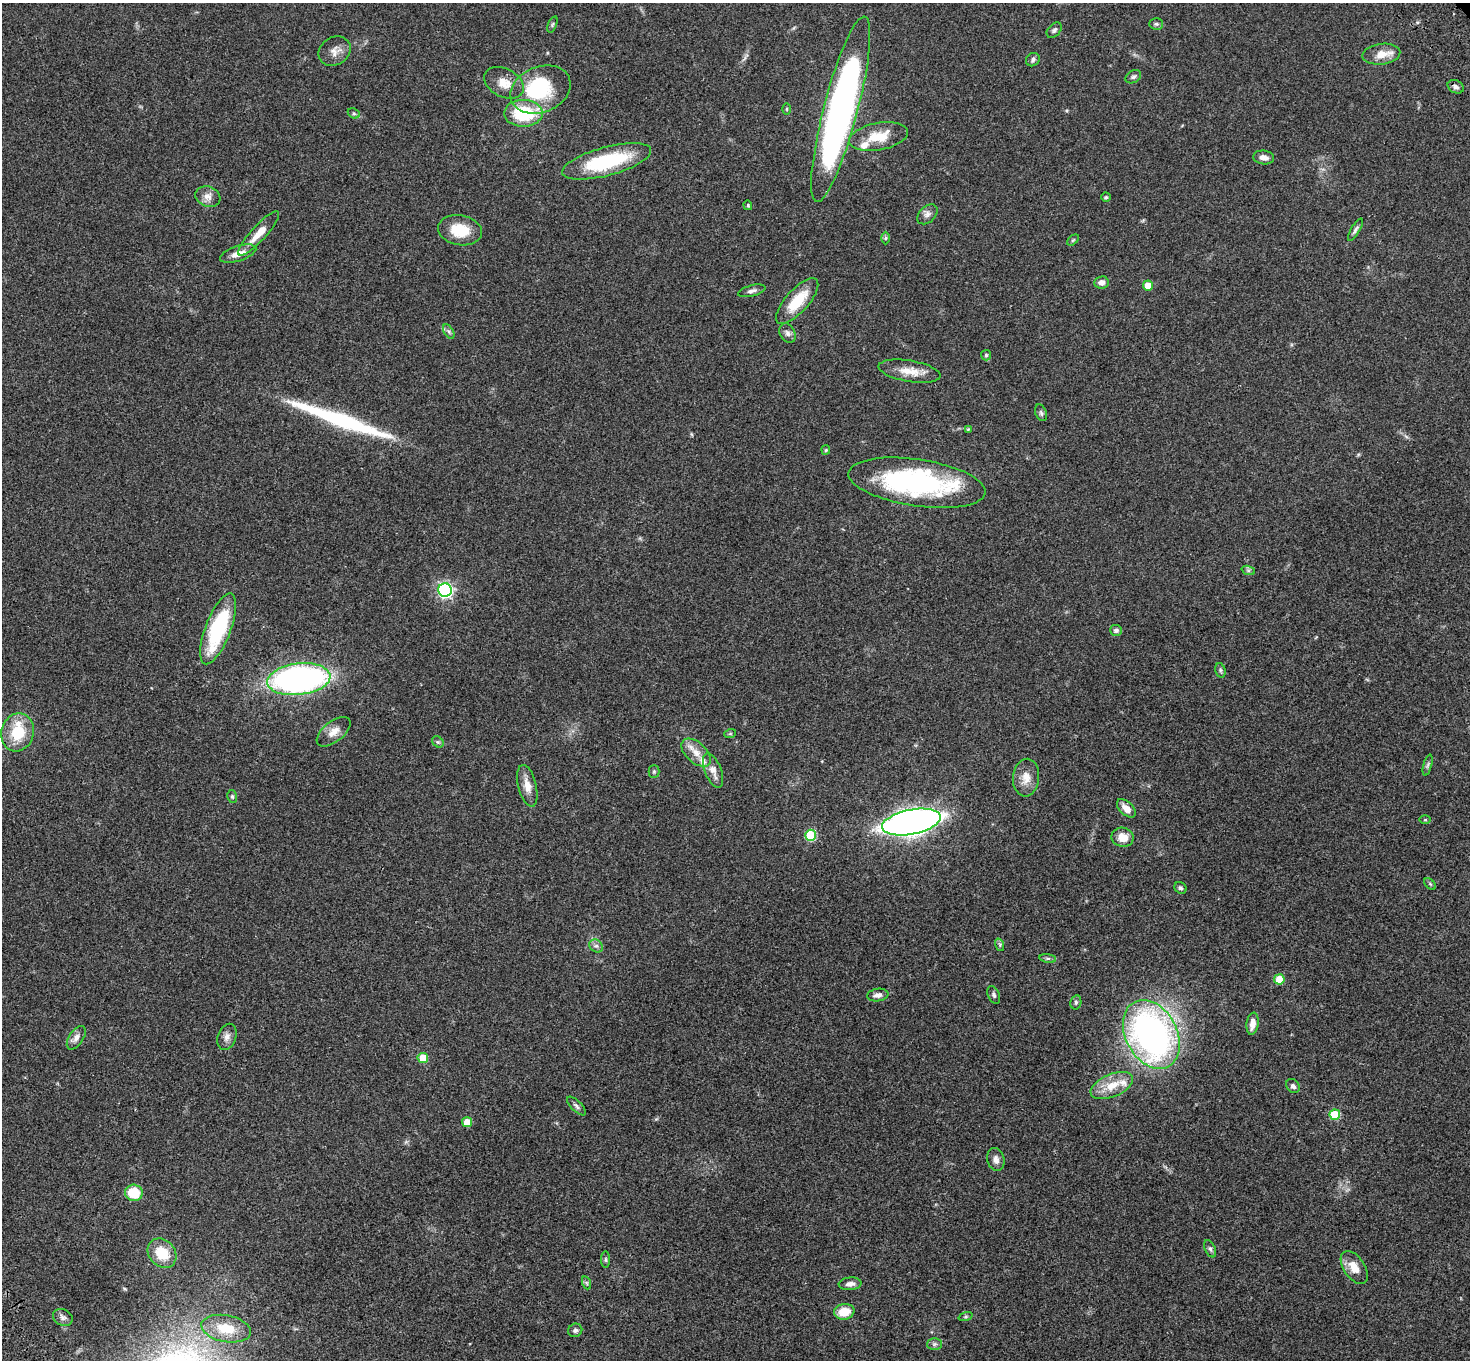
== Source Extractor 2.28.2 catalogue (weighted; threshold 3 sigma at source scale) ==
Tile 7 of 4 x 4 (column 3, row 2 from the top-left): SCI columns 3043-4510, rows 3093-4450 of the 6083 x 6047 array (HDU 1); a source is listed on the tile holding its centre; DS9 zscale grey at full resolution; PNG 1472 x 1362 px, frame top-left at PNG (2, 3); each listed source drawn as its Kron ellipse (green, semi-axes under 4 px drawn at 4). Shown black and unused: <1% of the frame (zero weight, under 3 of 4 exposures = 6% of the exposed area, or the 3 px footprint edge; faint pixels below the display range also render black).
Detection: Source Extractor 2.28.2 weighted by HDU 2 'WHT'; one run over the whole footprint, this tile lists its part. Background 0.0472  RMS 0.0052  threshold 0.0233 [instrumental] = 3 sigma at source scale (4.5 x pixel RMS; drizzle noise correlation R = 1.50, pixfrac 1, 0.05/0.05 arcsec/px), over >= 5 px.
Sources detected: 102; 2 inside a brighter object's white glare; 1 long thin detection or spike segment (spike, bleed or trail) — neither listed nor drawn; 5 inside a brighter listed object's ellipse — not listed separately; the other 94 listed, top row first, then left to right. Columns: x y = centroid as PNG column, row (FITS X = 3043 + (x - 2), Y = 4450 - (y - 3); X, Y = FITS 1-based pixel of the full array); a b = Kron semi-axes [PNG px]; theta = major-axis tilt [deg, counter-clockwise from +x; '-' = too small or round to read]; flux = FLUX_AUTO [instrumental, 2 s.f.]
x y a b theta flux
552 24 8 3 69 0.67
1156 24 7 5 -2 0.98
1054 30 9 6 46 1.3
335 51 17 14 32 4.5
1381 54 19 10 6 6.8
1033 60 7 6 - 1.5
1133 77 8 6 31 1.3
504 83 21 14 -28 6.9
1456 87 8 6 -26 1.6
541 90 31 22 22 37
787 109 5 3 - 0.48
841 109 96 17 75 260
354 113 6 4 -27 0.88
523 113 19 13 0 27
878 137 30 13 11 13
1264 157 10 7 -7 2.8
607 161 46 14 15 39
208 197 13 10 -19 3.5
1106 197 4 4 - 0.68
748 205 5 4 - 0.59
927 214 12 8 43 2.3
460 230 22 15 -10 14
1355 230 13 4 59 1.4
259 233 29 7 48 7.7
885 238 6 4 89 0.66
1073 240 7 4 44 0.69
238 254 19 7 18 5
1101 282 7 6 - 2.7
1148 285 5 5 - 5.9
752 291 14 5 15 1.9
797 301 29 11 48 15
449 332 8 4 -59 1.1
787 333 10 7 -60 1.9
986 355 5 5 - 0.75
910 371 31 10 -10 8.1
1041 413 9 5 -71 1.1
968 429 4 4 - 0.41
826 450 5 4 - 0.53
917 483 69 23 -8 88
1248 570 7 4 -18 0.91
445 590 7 6 - 120
218 629 37 12 69 42
1116 630 6 5 - 1.3
1220 670 7 5 -74 0.97
299 679 32 16 7 190
18 732 19 16 74 17
334 732 20 10 38 4.8
730 734 6 3 19 0.56
438 742 6 5 - 0.91
696 753 17 10 -43 5.9
1428 765 11 3 75 0.96
713 770 18 8 -68 4.4
654 771 6 5 - 0.85
1026 778 19 13 84 6.2
527 786 21 9 -76 5.4
232 796 6 5 - 0.82
1126 808 11 6 -43 4.7
1425 820 6 4 1 0.5
911 822 30 12 11 390
811 835 5 5 - 30
1123 837 11 9 -11 6.7
1430 884 7 4 -45 0.68
1180 888 6 5 - 1.1
1000 945 6 4 -72 0.86
596 946 7 6 - 1.5
1048 958 8 4 -8 1
1279 979 5 5 - 10
878 995 11 6 7 2.2
994 995 9 5 -67 1.2
1076 1002 7 5 77 0.99
1253 1024 11 6 81 4.1
1151 1034 36 25 -61 200
227 1037 13 9 72 2.9
76 1038 13 7 56 2.8
423 1058 5 5 - 13
1112 1085 22 11 23 10
1293 1086 8 6 -49 1.6
576 1106 12 5 -45 1.5
1335 1115 5 5 - 21
467 1122 5 5 - 8
996 1160 11 8 -76 2.8
134 1193 9 8 - 15
1210 1249 9 5 -65 1.3
162 1253 16 13 -49 12
606 1260 8 4 -90 0.92
1354 1267 18 10 -56 6.9
587 1283 7 4 -71 0.8
850 1284 11 6 6 2.5
844 1312 10 8 10 9.5
63 1317 10 8 -27 1.9
966 1317 7 3 18 0.68
226 1329 25 13 -11 13
575 1330 7 6 - 1.2
934 1344 7 6 - 1.3